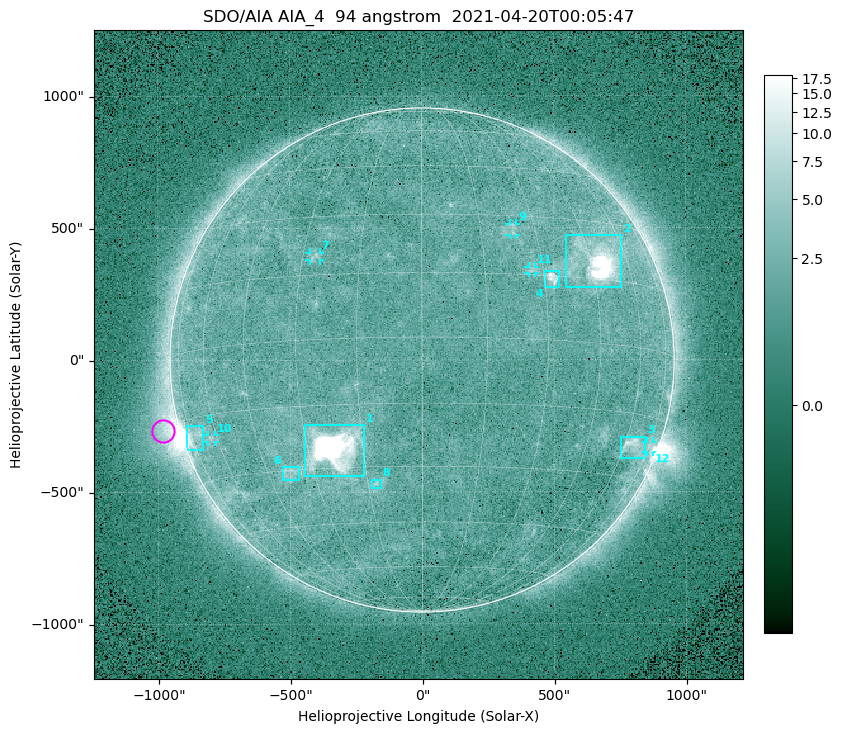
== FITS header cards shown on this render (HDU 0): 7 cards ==
TELESCOP= 'SDO/AIA '
INSTRUME= 'AIA_4   '
WAVELNTH=                   94
WAVEUNIT= 'angstrom'
DATE-OBS= '2021-04-20T00:05:47.12'
CTYPE1  = 'HPLN-TAN'
CTYPE2  = 'HPLT-TAN'

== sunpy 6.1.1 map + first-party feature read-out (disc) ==
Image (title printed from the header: SDO/AIA AIA_4  94 angstrom  2021-04-20T00:05:47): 512 x 512 px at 4.8 arcsec/px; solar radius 955 arcsec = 199 px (full disc in frame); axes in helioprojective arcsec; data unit not stated in the header (colour bar unlabelled)
Orientation: roll -0.138 deg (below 1 deg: not rotated)
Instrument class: DISC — disc imager (sunpy class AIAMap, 94 A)
Bright regions (active regions / flare kernels): reference = the median radial profile (limb darkening/brightening removed); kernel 5 px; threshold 5 sigma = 2.52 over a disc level ~1.77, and >= 1.15x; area >= 9 px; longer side >= 5 px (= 24 arcsec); searched inside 0.97 R_sun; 12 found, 12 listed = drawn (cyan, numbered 1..; 5 of them under ~33 arcsec drawn as corner ticks so the feature stays visible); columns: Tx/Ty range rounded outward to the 10 arcsec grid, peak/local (2 s.f.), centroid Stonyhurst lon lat
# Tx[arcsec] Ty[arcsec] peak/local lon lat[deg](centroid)
1 -450..-220 -440..-240 1028 -23 -25
2 540..760 270..470 48 +47 +20
3 750..850 -380..-290 4.6 +65 -22
4 460..520 270..340 6.6 +32 +15
5 -900..-830 -340..-250 6.6 -72 -19
6 -530..-460 -450..-400 2.9 -37 -30
7 -430..-380 380..410 3 -27 +20
8 -190..-160 -490..-450 3.1 -13 -34
9 330..360 470..520 2.8 +24 +26
10 -810..-780 -310..-280 2.7 -63 -20
11 400..430 330..360 2.8 +27 +16
12 850..880 -350..-310 2.8 +75 -21
Off-limb structures (1.02-1.3 R_sun): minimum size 50 px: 6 found; the strongest spans PA ~90..115 deg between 1.02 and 1.21 R_sun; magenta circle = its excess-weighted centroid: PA ~105 deg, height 1.06 R_sun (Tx ~-980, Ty ~-270 arcsec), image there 4.7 x the reference